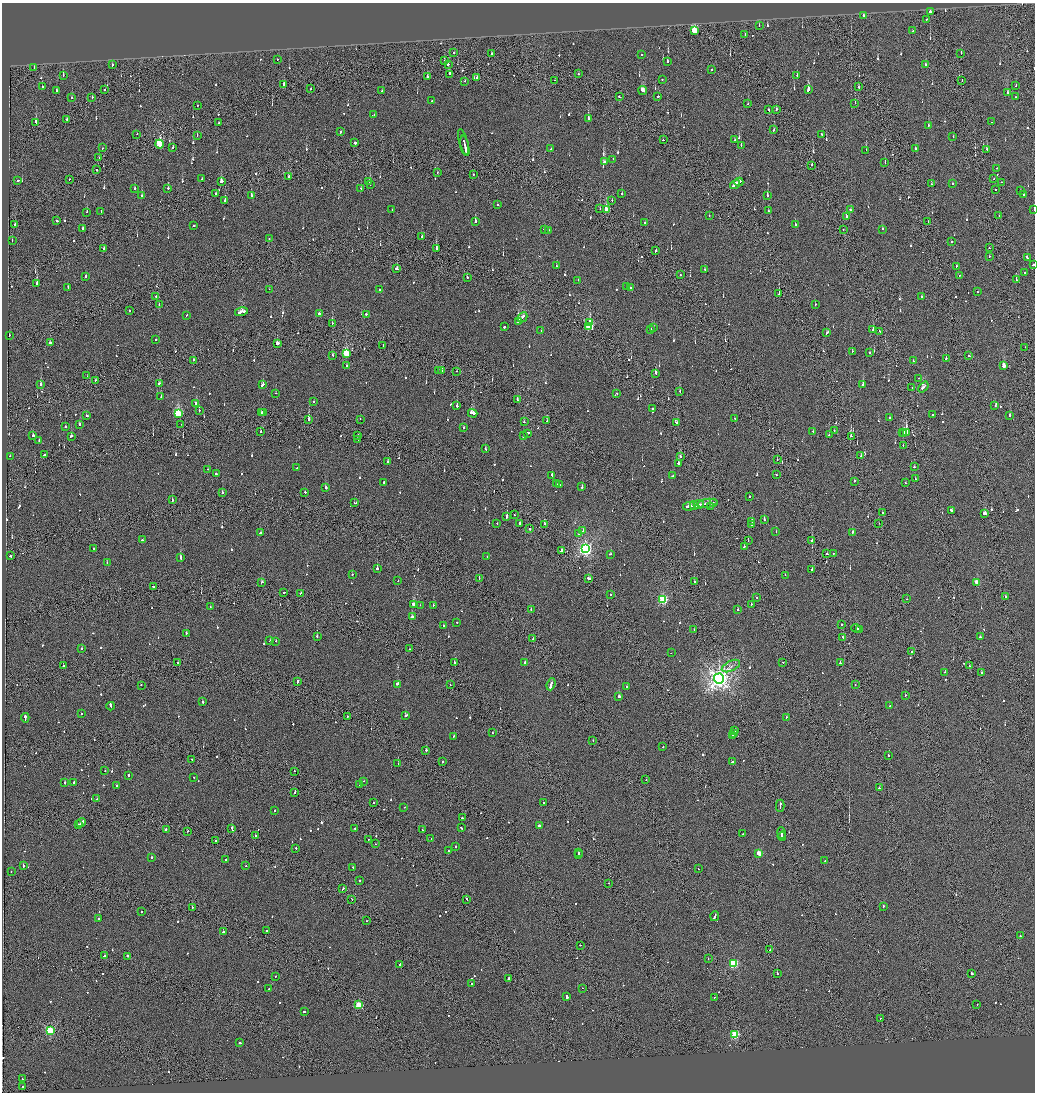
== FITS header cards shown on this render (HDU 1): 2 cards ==
NAXIS1  =                 2065
NAXIS2  =                 2180

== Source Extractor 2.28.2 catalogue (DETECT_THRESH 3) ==
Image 2065 x 2180 px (HDU 1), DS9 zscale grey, zoomed out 1/2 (1 PNG px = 2 x 2 image px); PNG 1037 x 1094 px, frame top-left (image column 1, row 2179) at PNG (2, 3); each listed source drawn as its Kron ellipse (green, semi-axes under 4 px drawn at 4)
Background -0.124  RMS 0.063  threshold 0.19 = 3 sigma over >= 5 px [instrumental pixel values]
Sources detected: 1032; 46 cannot appear on this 1/2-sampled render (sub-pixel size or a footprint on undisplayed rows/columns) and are neither listed nor drawn; of the other 986, the 500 brightest by FLUX_AUTO listed and drawn (486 fainter detections omitted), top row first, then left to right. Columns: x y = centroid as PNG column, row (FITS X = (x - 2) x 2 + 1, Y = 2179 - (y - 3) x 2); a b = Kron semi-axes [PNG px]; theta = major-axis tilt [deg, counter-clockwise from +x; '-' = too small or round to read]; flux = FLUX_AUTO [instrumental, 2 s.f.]
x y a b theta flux
930 12 3 2 - 320
863 16 2 2 - 180
926 19 2 2 - 83
759 26 2 1 - 61
694 31 4 3 - 1100
913 31 2 2 - 61
745 35 3 2 - 260
453 53 2 2 - 110
961 53 2 2 - 70
491 54 2 2 - 110
642 54 2 2 - 92
278 59 2 1 - 110
444 61 3 2 - 76
668 61 2 2 - 80
448 64 2 2 - 360
112 65 2 2 - 82
926 65 2 2 - 74
34 68 3 1 - 280
712 69 2 2 - 210
450 74 2 2 - 360
579 74 2 2 - 72
63 75 2 2 - 170
797 75 2 2 - 420
427 77 3 2 - 110
477 77 2 2 - 80
662 79 2 2 - 71
555 80 2 1 - 78
962 80 2 1 - 79
465 81 2 2 - 82
284 84 2 2 - 1200
1016 86 2 2 - 410
42 87 2 2 - 70
858 87 2 2 - 110
310 89 2 1 - 59
104 90 2 2 - 89
808 90 3 2 - 1200
56 91 2 2 - 93
382 91 2 1 - 60
643 91 4 2 - 550
1007 93 2 2 - 100
658 96 2 2 - 340
72 97 3 1 - 65
92 97 2 2 - 89
619 97 2 1 - 130
1015 97 2 2 - 70
432 101 2 2 - 150
855 103 2 1 - 220
748 104 2 1 - 87
198 105 2 2 - 120
769 110 3 1 - 140
776 110 2 2 - 130
374 115 3 1 - 77
67 119 2 2 - 110
588 119 2 2 - 350
36 122 2 1 - 980
991 122 2 1 - 130
219 123 2 1 - 130
928 125 2 2 - 92
773 130 3 2 - 110
340 132 3 2 - 350
137 134 2 1 - 74
821 134 2 2 - 270
197 135 2 2 - 62
953 137 2 2 - 62
663 140 2 2 - 120
734 140 2 1 - 87
464 142 14 2 -74 530
355 143 2 2 - 710
160 144 4 3 - 880
464 145 10 1 -80 830
741 145 2 2 - 64
102 148 2 2 - 86
172 148 2 2 - 150
916 148 2 2 - 81
551 149 2 2 - 130
987 149 3 1 - 69
866 150 2 2 - 87
99 158 2 1 - 77
613 159 2 2 - 100
604 162 3 2 - 79
885 163 2 1 - 140
812 165 2 2 - 320
997 168 3 2 - 170
97 170 2 2 - 190
437 173 2 1 - 75
473 174 2 1 - 120
289 177 2 2 - 85
994 178 2 1 - 99
69 179 2 2 - 62
202 179 2 1 - 250
18 180 2 2 - 88
221 181 2 2 - 580
369 181 2 2 - 90
739 182 4 2 - 480
1001 182 2 1 - 75
370 184 2 2 - 160
735 184 5 2 - 490
932 184 2 2 - 110
953 184 2 2 - 62
168 188 2 2 - 380
361 188 2 2 - 61
135 189 2 2 - 100
996 189 2 2 - 73
1020 191 2 2 - 140
216 193 2 2 - 150
622 193 2 2 - 67
251 195 2 2 - 650
1024 195 2 2 - 200
142 196 2 2 - 130
767 196 2 2 - 330
225 200 2 2 - 74
612 200 2 1 - 100
497 204 2 2 - 76
600 208 2 1 - 230
392 209 2 2 - 87
850 209 2 2 - 120
607 210 3 2 - 360
1034 210 2 1 - 72
768 211 2 2 - 81
87 212 3 2 - 83
101 212 2 2 - 82
709 216 2 1 - 120
999 216 2 2 - 86
847 217 2 1 - 160
57 221 2 2 - 110
475 221 3 2 - 290
645 222 2 2 - 66
928 222 2 2 - 81
15 224 2 2 - 180
193 225 2 1 - 330
795 225 2 2 - 95
83 228 2 2 - 270
843 229 2 1 - 68
882 229 2 2 - 110
544 230 2 2 - 200
549 230 2 2 - 78
422 237 2 2 - 180
269 239 2 2 - 74
12 241 2 2 - 59
951 242 2 2 - 270
436 248 3 2 - 260
989 248 2 1 - 75
104 249 3 2 - 340
656 251 2 1 - 180
989 257 2 1 - 81
1027 258 3 2 - 160
1033 265 2 2 - 110
556 266 2 2 - 67
956 266 2 2 - 71
397 269 3 2 - 210
705 269 2 2 - 64
1025 272 2 2 - 81
680 275 2 1 - 61
959 275 2 2 - 68
86 276 2 2 - 350
467 277 2 2 - 210
578 280 2 2 - 59
1016 280 2 2 - 120
37 283 2 2 - 230
68 287 2 2 - 150
626 287 2 2 - 140
630 287 2 2 - 84
269 289 2 1 - 66
379 290 2 2 - 82
978 292 2 2 - 61
779 294 2 1 - 83
156 297 2 2 - 130
922 297 2 2 - 110
815 304 2 2 - 150
159 305 2 2 - 63
129 310 2 1 - 160
241 312 7 2 13 600
319 314 2 2 - 200
366 314 2 2 - 110
187 315 2 2 - 81
522 317 5 2 - 260
518 321 4 2 - 140
590 322 3 2 - 300
332 323 2 2 - 160
504 327 2 2 - 320
589 327 3 3 - 1100
654 328 2 2 - 80
651 329 2 2 - 80
541 330 2 1 - 73
873 330 2 2 - 290
880 331 2 2 - 150
827 333 3 2 - 130
9 335 2 2 - 77
156 340 2 2 - 170
50 343 3 2 - 230
277 343 3 2 - 140
383 345 2 1 - 68
1025 347 2 1 - 78
852 351 2 2 - 59
346 353 3 3 - 800
870 353 2 2 - 83
333 355 3 2 - 70
969 356 3 2 - 140
946 359 2 2 - 120
193 360 2 2 - 86
913 360 2 2 - 86
346 365 2 2 - 87
1004 366 3 2 - 170
438 371 2 1 - 92
442 371 3 2 - 190
456 371 2 1 - 220
656 373 3 2 - 1200
87 376 2 1 - 98
919 378 2 2 - 82
95 380 2 2 - 88
159 383 3 2 - 120
40 385 2 2 - 490
262 385 4 2 - 350
863 385 3 2 - 320
923 387 6 2 49 290
912 388 2 1 - 66
680 391 2 2 - 64
276 393 2 2 - 69
617 393 2 2 - 110
161 397 2 2 - 120
517 399 3 2 - 130
313 402 2 2 - 90
196 404 3 2 - 140
457 406 2 2 - 480
995 406 2 2 - 130
652 408 2 1 - 180
199 411 2 2 - 70
261 412 2 1 - 360
263 413 2 1 - 90
473 413 5 2 - 470
178 414 3 3 - 960
933 414 2 2 - 62
1009 415 2 2 - 140
86 416 2 2 - 120
734 418 2 1 - 76
890 418 2 2 - 61
309 419 2 2 - 510
360 419 2 1 - 59
547 421 2 2 - 100
524 422 2 2 - 74
676 422 3 2 - 160
181 424 2 1 - 70
80 425 2 2 - 580
65 427 2 2 - 110
464 428 2 2 - 96
260 431 2 2 - 73
813 431 2 2 - 200
834 431 2 2 - 65
902 432 2 1 - 150
906 432 2 2 - 2800
527 433 3 2 - 240
904 433 2 1 - 160
33 435 2 2 - 650
358 435 3 2 - 190
523 435 2 2 - 350
829 435 2 2 - 78
71 436 3 2 - 130
851 436 2 2 - 320
358 439 2 2 - 75
39 441 2 2 - 120
903 445 2 2 - 60
485 449 2 2 - 150
44 455 2 2 - 110
10 456 2 2 - 99
861 456 2 1 - 59
680 457 2 2 - 72
777 460 2 2 - 110
388 462 2 2 - 150
678 463 2 2 - 220
914 467 2 2 - 71
297 468 2 1 - 130
208 469 2 2 - 65
216 474 2 2 - 360
552 475 3 2 - 230
776 475 2 2 - 280
672 476 2 2 - 120
915 479 2 2 - 640
854 481 2 2 - 450
384 482 3 2 - 400
905 483 2 2 - 400
557 484 2 2 - 74
560 485 2 2 - 110
582 487 2 2 - 370
326 488 2 2 - 260
305 492 2 2 - 80
222 493 2 2 - 66
749 497 2 1 - 150
172 500 2 2 - 140
354 503 3 2 - 260
707 503 10 2 9 1400
713 503 4 1 - 280
694 505 4 2 - 660
699 505 5 1 - 630
689 506 6 2 7 890
710 506 2 2 - 99
951 510 3 2 - 360
882 513 2 2 - 59
984 514 3 2 - 390
514 515 2 2 - 63
507 517 3 2 - 260
764 519 2 2 - 110
752 521 3 2 - 86
497 523 2 2 - 74
520 523 2 2 - 130
879 523 2 1 - 130
544 524 2 2 - 110
752 525 2 2 - 84
530 529 2 1 - 480
583 531 2 2 - 140
776 532 2 2 - 73
853 532 3 2 - 88
261 533 3 2 - 150
579 534 2 2 - 1300
142 540 2 2 - 200
748 540 2 1 - 61
812 541 2 2 - 320
744 547 2 1 - 250
93 549 2 2 - 180
585 549 4 4 - 3900
561 551 2 2 - 440
610 554 3 2 - 140
827 554 2 2 - 230
833 554 2 1 - 100
10 556 2 2 - 100
181 557 2 2 - 600
487 557 2 2 - 71
107 563 2 2 - 77
377 569 2 2 - 630
812 569 2 2 - 290
352 574 2 2 - 73
785 575 2 2 - 110
479 578 3 1 - 91
589 578 4 2 - 220
398 581 2 1 - 66
262 582 3 2 - 120
694 582 2 2 - 640
977 582 3 3 - 340
153 587 3 2 - 130
283 593 2 2 - 270
301 593 2 2 - 98
611 595 2 1 - 76
757 597 2 2 - 79
1005 597 2 2 - 100
907 599 2 2 - 60
663 600 3 3 - 1300
413 604 3 2 - 390
751 604 2 2 - 94
420 605 2 2 - 73
433 605 2 2 - 64
210 607 2 1 - 160
531 609 2 2 - 110
738 610 2 2 - 150
412 617 3 2 - 190
456 622 2 2 - 150
842 624 2 1 - 72
444 625 2 2 - 100
856 628 5 2 - 330
694 630 2 1 - 61
860 630 2 1 - 79
186 634 3 2 - 130
317 637 3 2 - 160
843 637 2 1 - 160
980 637 2 2 - 120
532 639 2 1 - 120
270 641 2 2 - 74
276 641 2 2 - 130
82 649 2 2 - 160
410 649 2 1 - 63
911 652 2 1 - 78
671 653 2 1 - 98
525 662 2 2 - 130
783 662 2 2 - 61
178 663 2 1 - 85
455 663 2 2 - 150
840 663 2 1 - 240
63 666 2 2 - 63
731 666 10 5 26 60
969 666 2 1 - 120
945 672 2 1 - 63
981 673 2 2 - 270
719 679 5 5 - 9400
297 682 3 2 - 270
397 684 3 2 - 190
551 684 6 2 70 600
141 685 2 2 - 72
450 685 2 1 - 93
855 685 2 1 - 110
627 687 2 2 - 160
905 695 2 2 - 200
619 697 2 1 - 1800
202 702 2 1 - 520
111 706 4 2 - 380
890 706 2 2 - 140
81 713 2 1 - 82
406 715 3 2 - 190
347 716 2 1 - 110
787 717 3 2 - 130
25 718 5 2 - 360
735 731 4 2 - 160
492 732 2 2 - 85
733 734 2 1 - 140
733 735 2 2 - 190
453 737 3 2 - 240
593 740 2 2 - 60
663 747 2 2 - 120
426 750 3 2 - 290
888 755 2 2 - 82
192 759 2 2 - 66
442 762 2 2 - 460
732 762 3 1 - 120
398 764 2 1 - 98
105 771 2 2 - 68
294 771 2 1 - 130
129 775 2 2 - 130
194 777 2 2 - 81
646 780 2 2 - 120
364 781 2 2 - 82
74 782 2 2 - 190
65 783 2 2 - 140
360 784 2 2 - 460
116 786 2 2 - 65
879 788 2 2 - 290
295 792 3 2 - 140
97 799 2 2 - 73
374 802 2 2 - 69
543 802 2 2 - 64
780 806 6 1 88 290
404 807 2 1 - 66
274 811 2 1 - 62
462 818 2 2 - 110
81 822 5 2 - 360
79 824 3 2 - 220
539 825 2 2 - 400
355 828 2 2 - 69
461 828 3 2 - 100
166 829 2 2 - 370
232 829 3 2 - 220
422 830 2 2 - 130
188 831 2 1 - 78
781 833 6 2 -78 430
743 834 2 2 - 69
255 836 2 2 - 91
782 836 4 1 - 350
368 839 2 1 - 90
431 839 2 2 - 110
215 840 2 2 - 73
375 844 2 1 - 65
456 846 2 1 - 370
296 848 2 2 - 80
448 851 2 2 - 280
579 852 2 1 - 150
759 853 3 3 - 310
578 854 2 2 - 280
151 857 2 2 - 110
226 859 2 2 - 78
825 861 2 2 - 110
23 866 2 2 - 490
246 866 2 2 - 59
353 867 2 2 - 97
698 869 2 2 - 65
11 871 2 2 - 74
360 880 2 2 - 86
609 883 2 1 - 81
343 889 3 2 - 160
352 899 2 2 - 75
466 899 3 1 - 130
883 906 2 2 - 130
192 907 2 1 - 230
141 912 2 2 - 120
715 916 5 2 - 320
99 918 2 2 - 230
367 921 2 1 - 77
267 930 2 1 - 170
223 932 2 2 - 270
1020 936 2 2 - 97
580 945 2 2 - 74
769 950 2 2 - 81
104 956 3 2 - 150
128 956 3 2 - 120
708 959 2 2 - 77
733 963 3 3 - 1200
400 964 3 2 - 210
971 973 2 2 - 530
777 974 2 1 - 210
276 976 2 2 - 81
509 978 2 2 - 300
471 983 2 2 - 96
582 988 2 2 - 100
269 989 2 2 - 280
567 997 2 2 - 770
714 997 2 1 - 79
977 1004 2 1 - 120
359 1005 3 3 - 640
304 1012 2 2 - 230
880 1018 2 1 - 90
50 1030 3 3 - 1300
735 1034 3 3 - 860
240 1042 2 2 - 120
22 1079 2 2 - 120
23 1086 2 1 - 63
At the frame edge (FLAGS 8, measured only in part): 2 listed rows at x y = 1034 210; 1033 265
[486 fainter detections neither listed nor drawn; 46 sub-pixel or undisplayed-footprint detections neither listed nor drawn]